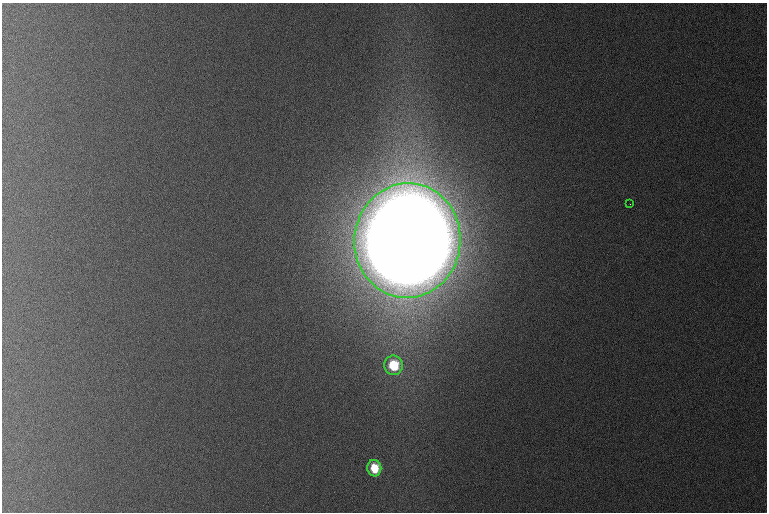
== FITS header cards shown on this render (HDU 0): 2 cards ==
NAXIS1  =                  765 /
NAXIS2  =                  510 /

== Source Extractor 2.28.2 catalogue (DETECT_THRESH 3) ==
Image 765 x 510 px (HDU 0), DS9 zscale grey, 1 PNG px = 1 image px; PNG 769 x 514 px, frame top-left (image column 1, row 510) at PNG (2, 3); each listed source drawn as its Kron ellipse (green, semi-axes under 4 px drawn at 4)
Background 1090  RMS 11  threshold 32.8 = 3 sigma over >= 5 px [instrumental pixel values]
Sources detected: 4; all 4 listed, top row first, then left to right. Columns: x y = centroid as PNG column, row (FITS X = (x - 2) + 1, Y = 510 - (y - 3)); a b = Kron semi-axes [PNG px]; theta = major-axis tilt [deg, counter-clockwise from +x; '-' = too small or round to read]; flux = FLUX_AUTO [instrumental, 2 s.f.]
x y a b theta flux
630 204 2 2 - 5.4e+02
407 241 57 53 84 2.8e+07
393 365 9 9 - 3.0e+04
374 468 8 7 - 2.1e+04